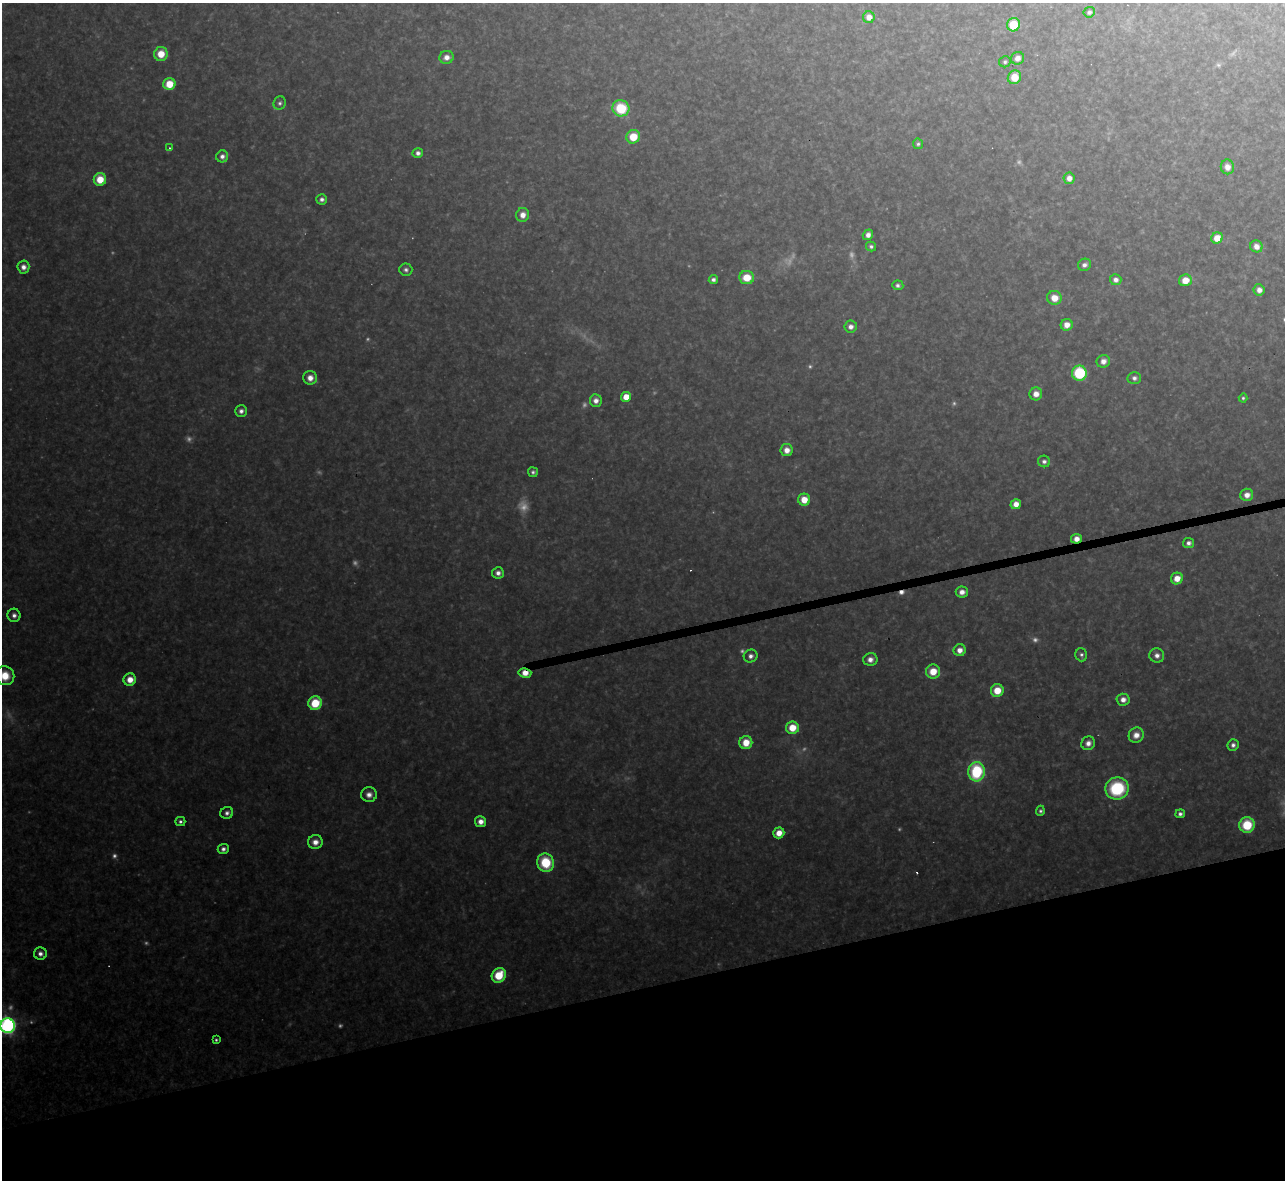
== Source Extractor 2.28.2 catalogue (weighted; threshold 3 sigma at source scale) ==
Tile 14 of 4 x 4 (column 2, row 4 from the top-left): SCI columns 1284-2566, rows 142-1319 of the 5133 x 5115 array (HDU 1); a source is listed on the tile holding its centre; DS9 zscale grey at full resolution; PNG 1287 x 1182 px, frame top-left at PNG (2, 3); each listed source drawn as its Kron ellipse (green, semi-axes under 4 px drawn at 4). Shown black and unused: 17% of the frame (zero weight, under 3 of 4 exposures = <1% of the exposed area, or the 3 px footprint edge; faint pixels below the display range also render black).
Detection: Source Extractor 2.28.2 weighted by HDU 2 'WHT'; one run over the whole footprint, this tile lists its part. Background 0.325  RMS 0.019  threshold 0.0868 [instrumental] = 3 sigma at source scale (4.5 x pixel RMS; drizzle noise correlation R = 1.50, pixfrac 1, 0.05/0.05 arcsec/px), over >= 5 px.
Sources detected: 120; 25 too faint to see at this stretch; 3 cosmic-ray / hot-pixel residue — neither listed nor drawn; the other 92 listed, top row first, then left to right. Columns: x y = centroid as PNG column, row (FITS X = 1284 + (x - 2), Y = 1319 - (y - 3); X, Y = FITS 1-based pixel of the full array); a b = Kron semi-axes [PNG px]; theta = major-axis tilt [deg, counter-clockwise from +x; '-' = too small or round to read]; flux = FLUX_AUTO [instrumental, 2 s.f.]
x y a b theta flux
1089 12 6 5 - 6
869 17 6 6 - 21
1013 25 7 6 - 74
161 54 7 7 - 44
446 57 7 6 - 16
1017 58 6 6 - 16
1005 62 6 5 - 4.5
1014 77 7 6 - 41
169 84 6 6 - 52
280 103 7 6 - 6.2
621 108 8 8 - 100
633 137 7 6 - 52
918 144 5 5 - 4.8
169 148 4 3 - 2.1
418 153 5 5 - 9.3
222 156 6 6 - 11
1227 167 7 6 - 17
1069 178 6 5 - 15
100 179 6 6 - 43
322 199 5 5 - 8.1
523 215 7 6 - 19
868 235 5 5 - 13
1217 238 6 5 - 33
1256 246 6 6 - 16
871 247 5 4 - 5.4
1084 265 7 6 - 9.6
23 267 6 6 - 13
406 270 6 6 - 6.7
747 278 7 6 - 43
713 280 4 4 - 7.4
1116 280 6 5 - 12
1185 280 6 6 - 33
898 285 5 5 - 6.4
1259 290 5 5 - 15
1054 298 7 7 - 32
1067 325 6 5 - 20
851 327 6 6 - 13
1103 361 7 6 - 15
1079 373 7 7 - 170
310 378 7 6 - 20
1134 378 7 6 - 8.3
1036 394 6 6 - 19
626 397 5 5 - 38
1243 398 4 4 - 3.9
596 401 6 6 - 13
241 411 6 5 - 8.8
787 450 6 6 - 19
1044 461 6 6 - 7.1
533 472 5 5 - 5.6
1247 495 6 6 - 18
804 500 6 6 - 35
1016 504 5 5 - 20
1076 539 5 5 - 19
1188 543 6 5 - 9.4
498 573 6 5 - 11
1177 578 6 5 - 27
962 592 6 5 - 15
14 615 7 6 - 10
960 650 6 6 - 18
1081 655 6 6 - 6.3
1157 655 7 7 - 12
751 656 7 6 - 9.9
870 659 7 6 - 15
933 672 7 7 - 42
525 673 6 4 -14 25
5 676 10 9 - 48
130 680 6 6 - 28
997 690 6 6 - 45
1123 700 6 6 - 15
315 703 7 6 - 75
792 728 6 6 - 46
1136 735 8 7 - 22
746 743 7 6 - 38
1088 743 7 6 - 14
1233 745 6 5 - 8.7
977 772 9 8 - 170
1117 788 12 11 - 170
369 795 8 7 - 14
1040 811 5 4 - 5.1
227 813 6 6 - 8.3
1180 814 5 4 - 7.1
180 821 5 4 - 6.1
481 822 5 5 - 17
1247 825 7 7 - 87
779 833 5 5 - 27
315 842 7 7 - 19
223 849 5 5 - 8.4
546 863 9 8 - 97
40 954 6 6 - 11
499 975 8 6 52 76
8 1026 7 7 - 780
216 1040 3 3 - 3.8
Overlapping masked pixels (flux is a lower limit): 2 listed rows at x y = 1076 539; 525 673
Isophote crosses this tile's border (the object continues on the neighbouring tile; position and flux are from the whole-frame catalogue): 2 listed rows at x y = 5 676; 8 1026